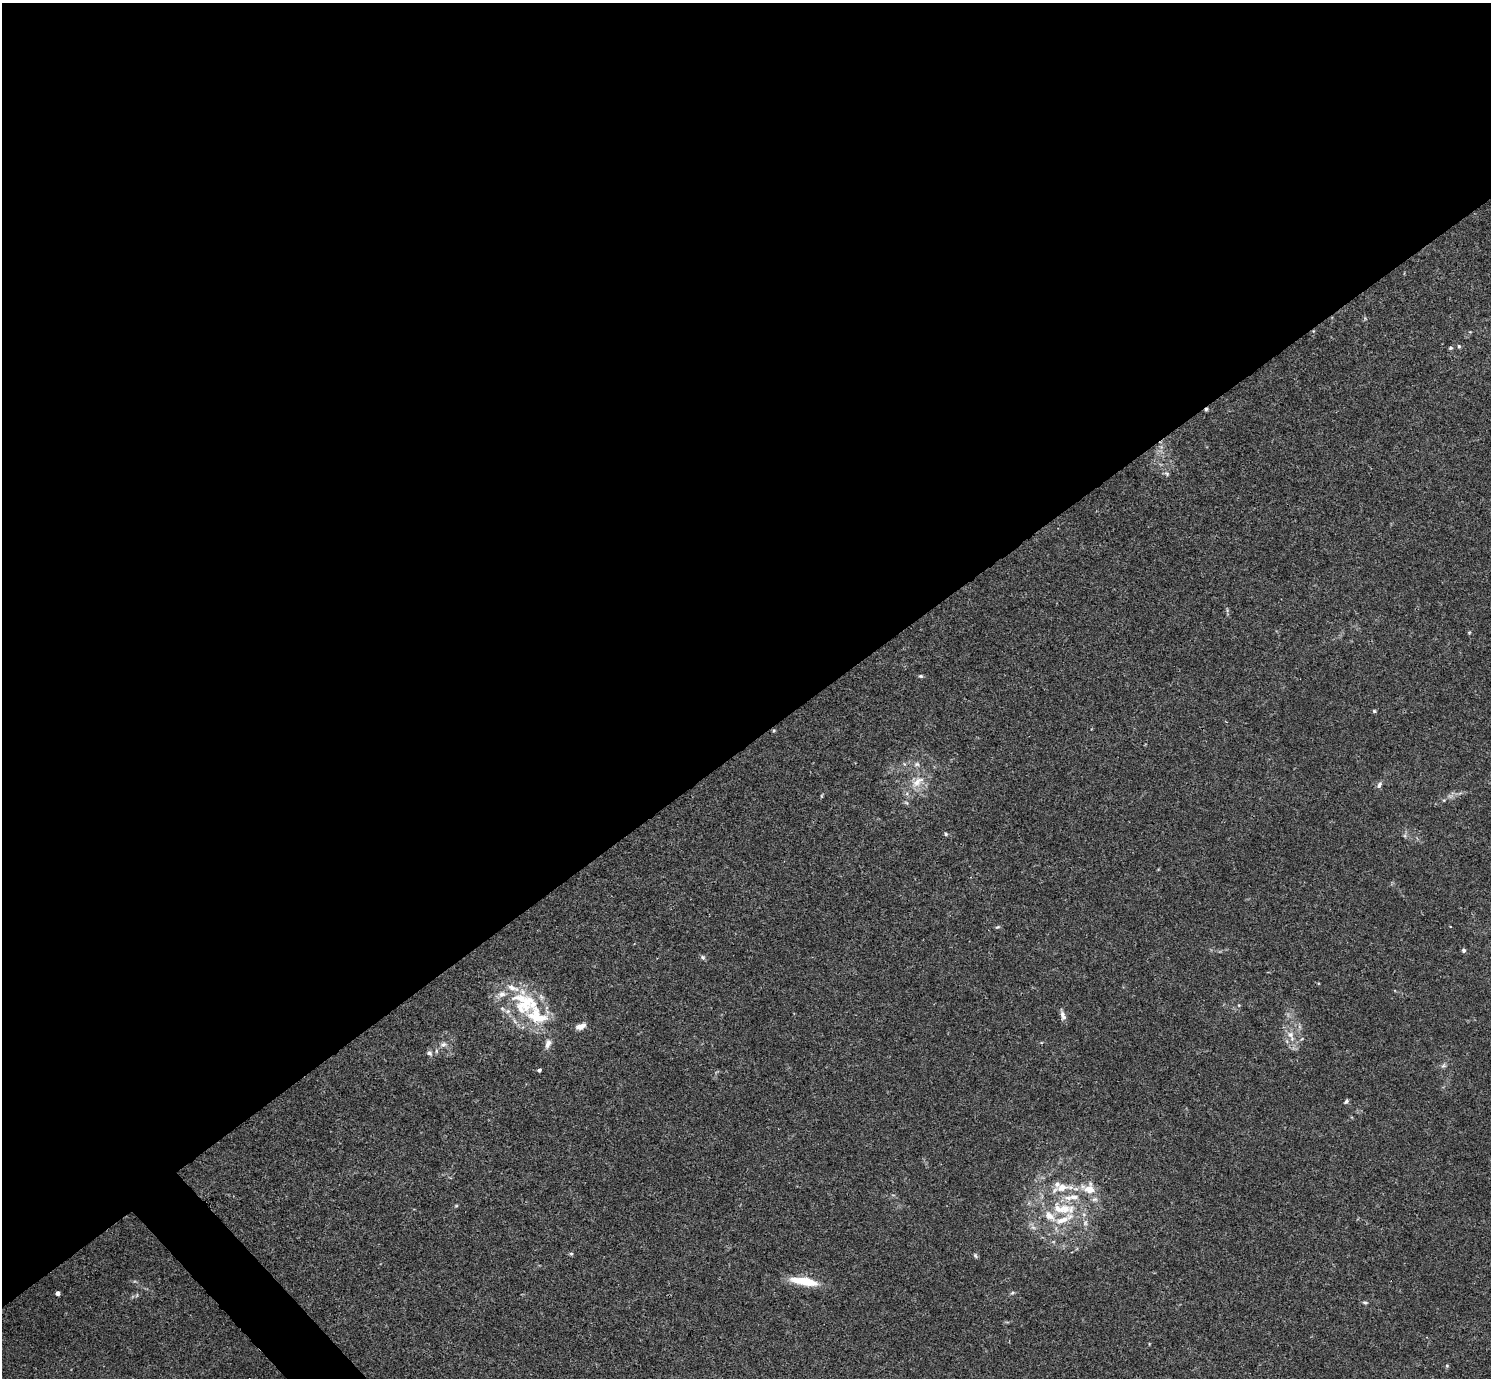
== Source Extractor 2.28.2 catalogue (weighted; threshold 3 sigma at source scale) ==
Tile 2 of 4 x 4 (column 2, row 1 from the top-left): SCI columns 1491-2979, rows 4285-5660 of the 5962 x 5959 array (HDU 1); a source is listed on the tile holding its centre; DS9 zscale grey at full resolution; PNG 1493 x 1380 px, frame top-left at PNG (2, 3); no overlay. Shown black and unused: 55% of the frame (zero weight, under 3 of 4 exposures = <1% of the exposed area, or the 3 px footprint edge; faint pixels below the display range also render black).
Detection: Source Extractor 2.28.2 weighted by HDU 2 'WHT'; one run over the whole footprint, this tile lists its part. Background 0.0164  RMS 0.0022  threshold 0.00968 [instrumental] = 3 sigma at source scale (4.5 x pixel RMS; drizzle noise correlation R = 1.50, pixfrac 1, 0.05/0.05 arcsec/px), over >= 5 px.
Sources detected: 54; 1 too faint to see at this stretch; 1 cosmic-ray / hot-pixel residue — not listed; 12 inside a brighter listed object's ellipse — not listed separately; the other 40 listed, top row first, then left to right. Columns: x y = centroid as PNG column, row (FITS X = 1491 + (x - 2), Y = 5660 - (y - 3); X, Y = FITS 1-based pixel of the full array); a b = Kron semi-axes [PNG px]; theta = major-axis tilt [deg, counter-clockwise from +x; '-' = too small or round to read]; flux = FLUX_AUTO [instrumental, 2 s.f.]
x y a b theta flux
1459 346 5 4 - 0.27
1450 348 5 4 - 0.33
1167 474 7 5 -19 0.38
1469 632 5 3 - 0.19
921 676 6 4 -14 0.33
1374 711 5 4 - 0.29
774 730 5 3 - 0.23
917 764 6 6 - 0.53
917 782 22 11 40 3.4
1379 785 10 5 65 0.63
821 796 6 4 -90 0.2
946 834 5 4 - 0.28
997 927 7 4 26 0.28
1464 950 5 5 - 0.45
703 957 8 5 -42 0.44
502 994 12 9 16 1.5
526 1001 28 22 24 8.8
1239 1005 5 3 - 0.2
1063 1015 13 6 -72 0.99
580 1026 10 6 18 1.5
1290 1034 11 9 -38 1.7
443 1044 9 6 25 0.73
548 1044 12 7 66 1.2
429 1053 8 6 -32 0.65
1443 1066 7 4 19 0.41
539 1070 4 3 - 0.51
1346 1101 7 4 46 0.4
1062 1187 27 10 20 4.2
1089 1189 20 15 -19 4.4
1068 1198 12 8 -7 1.8
456 1206 6 3 18 0.22
1059 1209 29 13 -27 6.5
1085 1223 9 6 75 0.79
571 1254 6 4 0 0.27
975 1256 7 5 -68 0.37
804 1281 32 8 -10 5.9
58 1293 4 4 - 0.96
1012 1293 6 4 43 0.3
1365 1303 6 4 -6 0.32
1447 1366 5 5 - 0.26